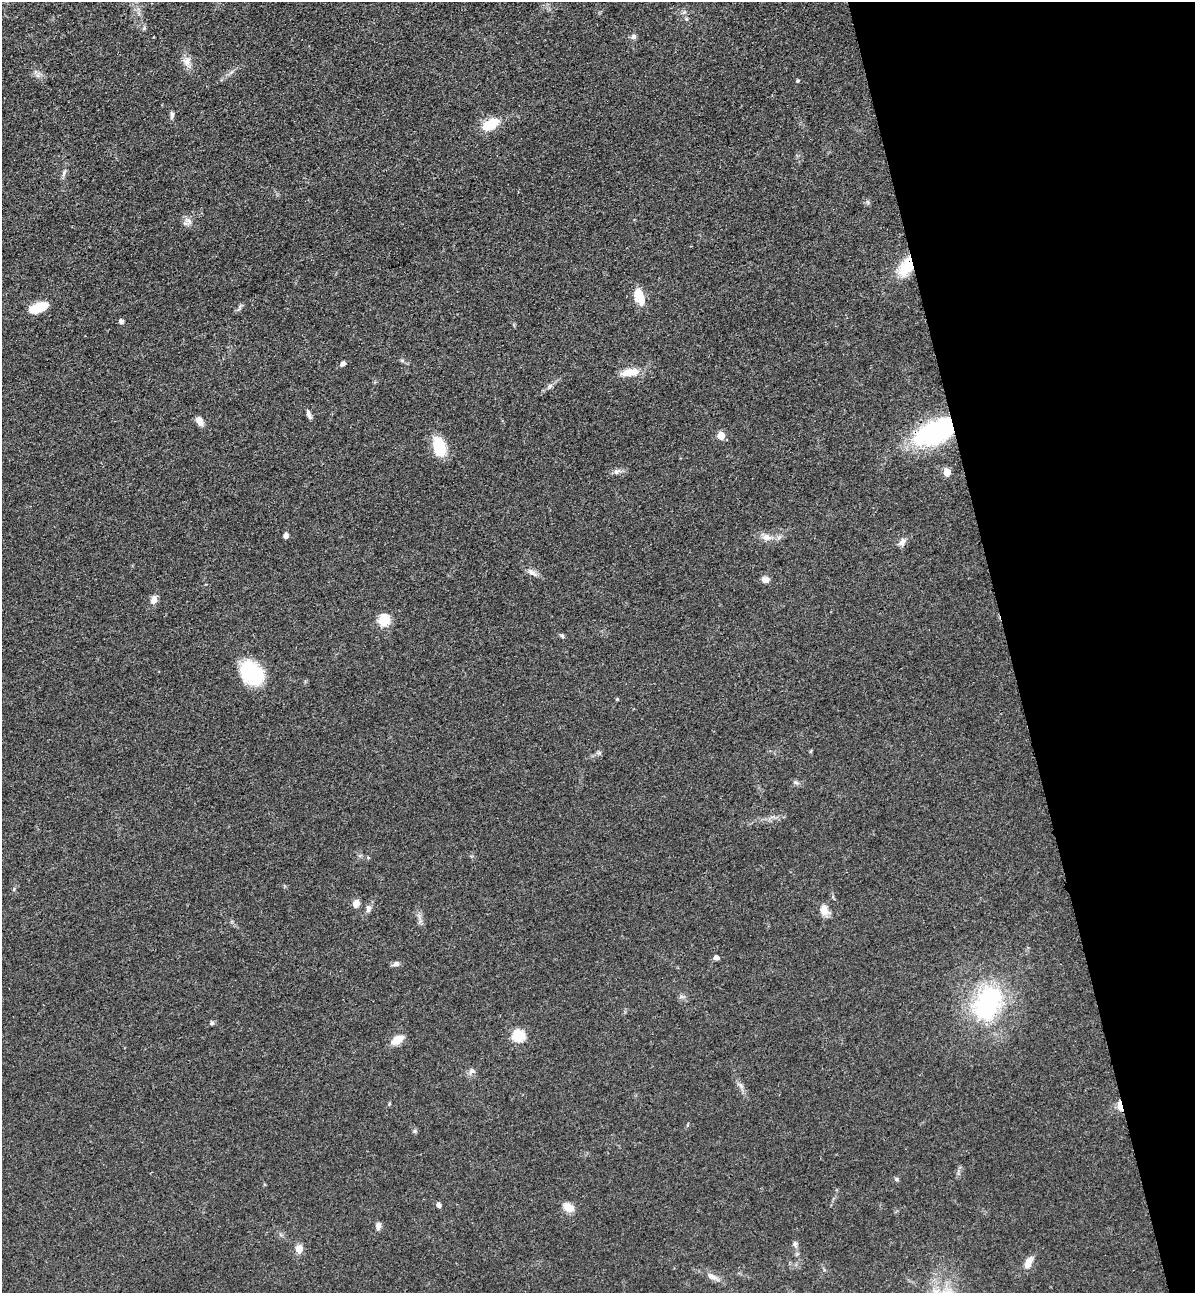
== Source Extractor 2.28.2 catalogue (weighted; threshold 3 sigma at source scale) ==
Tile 12 of 4 x 4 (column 4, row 3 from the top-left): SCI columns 3886-5078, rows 1407-2697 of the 5266 x 5394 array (HDU 1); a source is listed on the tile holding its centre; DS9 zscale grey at full resolution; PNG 1197 x 1295 px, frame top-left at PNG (2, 2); no overlay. Shown black and unused: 16% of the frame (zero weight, under 3 of 4 exposures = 6% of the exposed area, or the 3 px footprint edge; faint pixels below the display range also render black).
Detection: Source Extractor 2.28.2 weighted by HDU 2 'WHT'; one run over the whole footprint, this tile lists its part. Background 0.056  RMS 0.0058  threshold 0.026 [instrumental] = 3 sigma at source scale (4.5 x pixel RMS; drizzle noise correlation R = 1.50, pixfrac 1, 0.05/0.05 arcsec/px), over >= 5 px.
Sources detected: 51; all 51 listed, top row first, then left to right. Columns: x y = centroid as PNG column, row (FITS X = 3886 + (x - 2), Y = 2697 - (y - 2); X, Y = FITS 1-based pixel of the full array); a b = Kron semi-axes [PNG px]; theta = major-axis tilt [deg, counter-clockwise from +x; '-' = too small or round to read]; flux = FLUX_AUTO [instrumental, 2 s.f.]
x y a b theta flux
634 37 7 7 - 1.5
187 61 13 10 76 4.1
797 81 4 4 - 0.59
172 115 9 5 87 1.5
490 124 16 9 28 17
64 173 11 3 64 1.4
189 221 10 4 -36 1.9
907 266 22 13 57 19
640 297 18 9 -74 11
39 307 18 8 22 15
121 321 5 5 - 1.6
343 364 7 5 39 1.7
629 372 25 9 8 8
550 386 9 4 55 1.5
309 414 12 5 -71 1.9
199 421 11 7 -61 3.7
935 432 35 18 23 88
721 435 5 5 - 10
439 447 22 13 -74 16
616 472 8 5 17 1.8
947 472 6 5 - 9.4
286 536 6 5 - 1.7
767 538 13 8 -2 4
902 542 12 7 49 2.6
532 572 16 5 -33 2.8
765 580 10 7 -15 2.7
154 599 11 8 78 3.1
384 620 6 5 - 42
562 636 6 5 - 0.91
252 673 29 20 -53 32
796 783 7 4 -2 1.1
356 903 9 7 71 3.2
368 908 10 6 74 2.2
824 910 14 9 -80 4.5
716 957 5 4 - 2.9
396 964 9 6 27 1.9
987 1003 34 23 70 76
212 1023 6 5 - 0.91
518 1036 6 6 - 46
397 1040 12 8 32 8
472 1071 7 6 - 2.2
1120 1106 11 5 -77 4.6
415 1131 6 4 72 0.83
897 1179 6 4 90 0.83
438 1205 5 5 - 2
568 1207 12 9 -37 6.4
378 1226 10 6 82 2.1
795 1244 8 5 -90 1.4
299 1249 9 7 89 4.8
1028 1263 16 8 63 4.7
713 1277 15 6 -20 3.3
Overlapping masked pixels (flux is a lower limit): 3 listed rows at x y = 907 266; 935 432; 1120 1106
Unlisted compact peaks at least as high as the median listed source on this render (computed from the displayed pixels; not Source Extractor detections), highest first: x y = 617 699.